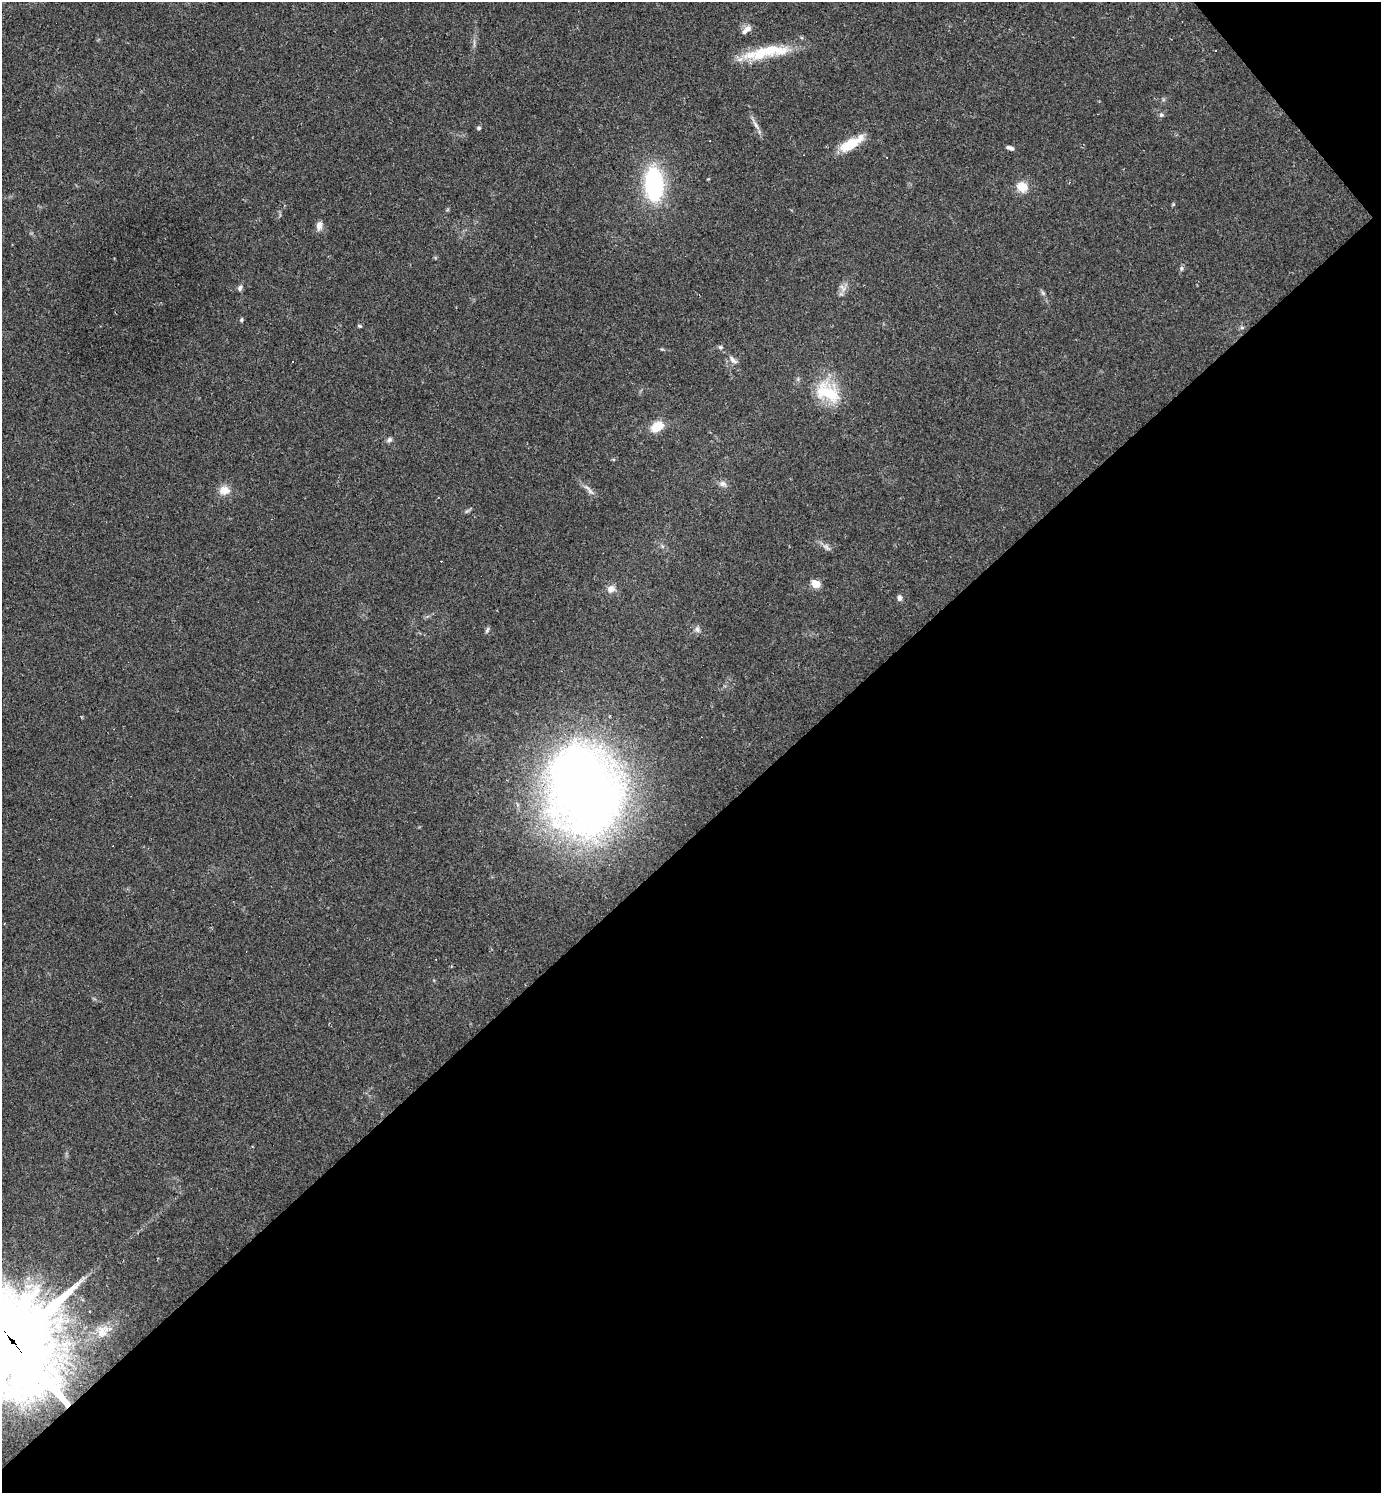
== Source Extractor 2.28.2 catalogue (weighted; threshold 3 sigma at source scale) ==
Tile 12 of 4 x 4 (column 4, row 3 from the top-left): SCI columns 4431-5809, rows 1492-2982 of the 5962 x 5964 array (HDU 1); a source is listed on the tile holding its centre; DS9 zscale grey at full resolution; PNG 1383 x 1495 px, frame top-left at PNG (2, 2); no overlay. Shown black and unused: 45% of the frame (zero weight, under 2 of 3 exposures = <1% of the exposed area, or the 3 px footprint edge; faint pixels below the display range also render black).
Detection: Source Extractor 2.28.2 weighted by HDU 2 'WHT'; one run over the whole footprint, this tile lists its part. Background 0.0346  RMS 0.0062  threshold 0.0281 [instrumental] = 3 sigma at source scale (4.5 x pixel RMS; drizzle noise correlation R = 1.50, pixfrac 1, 0.05/0.05 arcsec/px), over >= 5 px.
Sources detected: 44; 5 cosmic-ray / hot-pixel residue — not listed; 4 inside a brighter listed object's ellipse — not listed separately; the other 35 listed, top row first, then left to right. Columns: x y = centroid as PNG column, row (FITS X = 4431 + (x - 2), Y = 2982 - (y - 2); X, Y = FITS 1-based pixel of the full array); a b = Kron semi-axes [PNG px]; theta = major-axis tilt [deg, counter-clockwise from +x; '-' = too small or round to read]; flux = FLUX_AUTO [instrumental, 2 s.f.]
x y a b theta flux
748 29 11 8 27 3.4
1215 50 3 2 - 0.41
767 51 31 16 7 19
1161 115 7 4 -31 0.97
756 125 13 4 -56 2.6
479 128 5 4 - 0.96
851 144 28 10 31 18
1010 148 9 4 -20 1.9
654 184 30 16 -86 77
1022 187 10 9 - 11
319 225 11 7 79 3.5
1181 268 6 5 - 1.1
240 288 8 5 65 1.5
843 288 13 5 -53 2.4
1043 293 7 4 -45 1.2
241 320 6 4 -90 0.88
360 326 5 4 - 0.8
1242 328 6 4 -1 0.98
720 347 6 5 - 1
733 360 13 6 -47 2.8
828 392 32 20 -30 28
657 426 14 9 32 12
389 440 7 6 - 1.6
723 484 10 8 -21 2.6
224 490 14 11 2 6.4
590 491 15 4 -45 2.6
467 511 7 4 44 1.1
826 547 10 6 -38 2.3
816 584 5 5 - 23
611 589 9 8 - 4.2
899 598 7 5 81 2.1
487 629 8 5 56 1.2
697 629 8 7 - 2.2
584 791 95 73 -75 460
12 1341 34 27 -56 11000
Overlapping masked pixels (flux is a lower limit): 1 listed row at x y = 12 1341
Isophote crosses this tile's border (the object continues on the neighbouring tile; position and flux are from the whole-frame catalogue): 1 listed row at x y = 12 1341